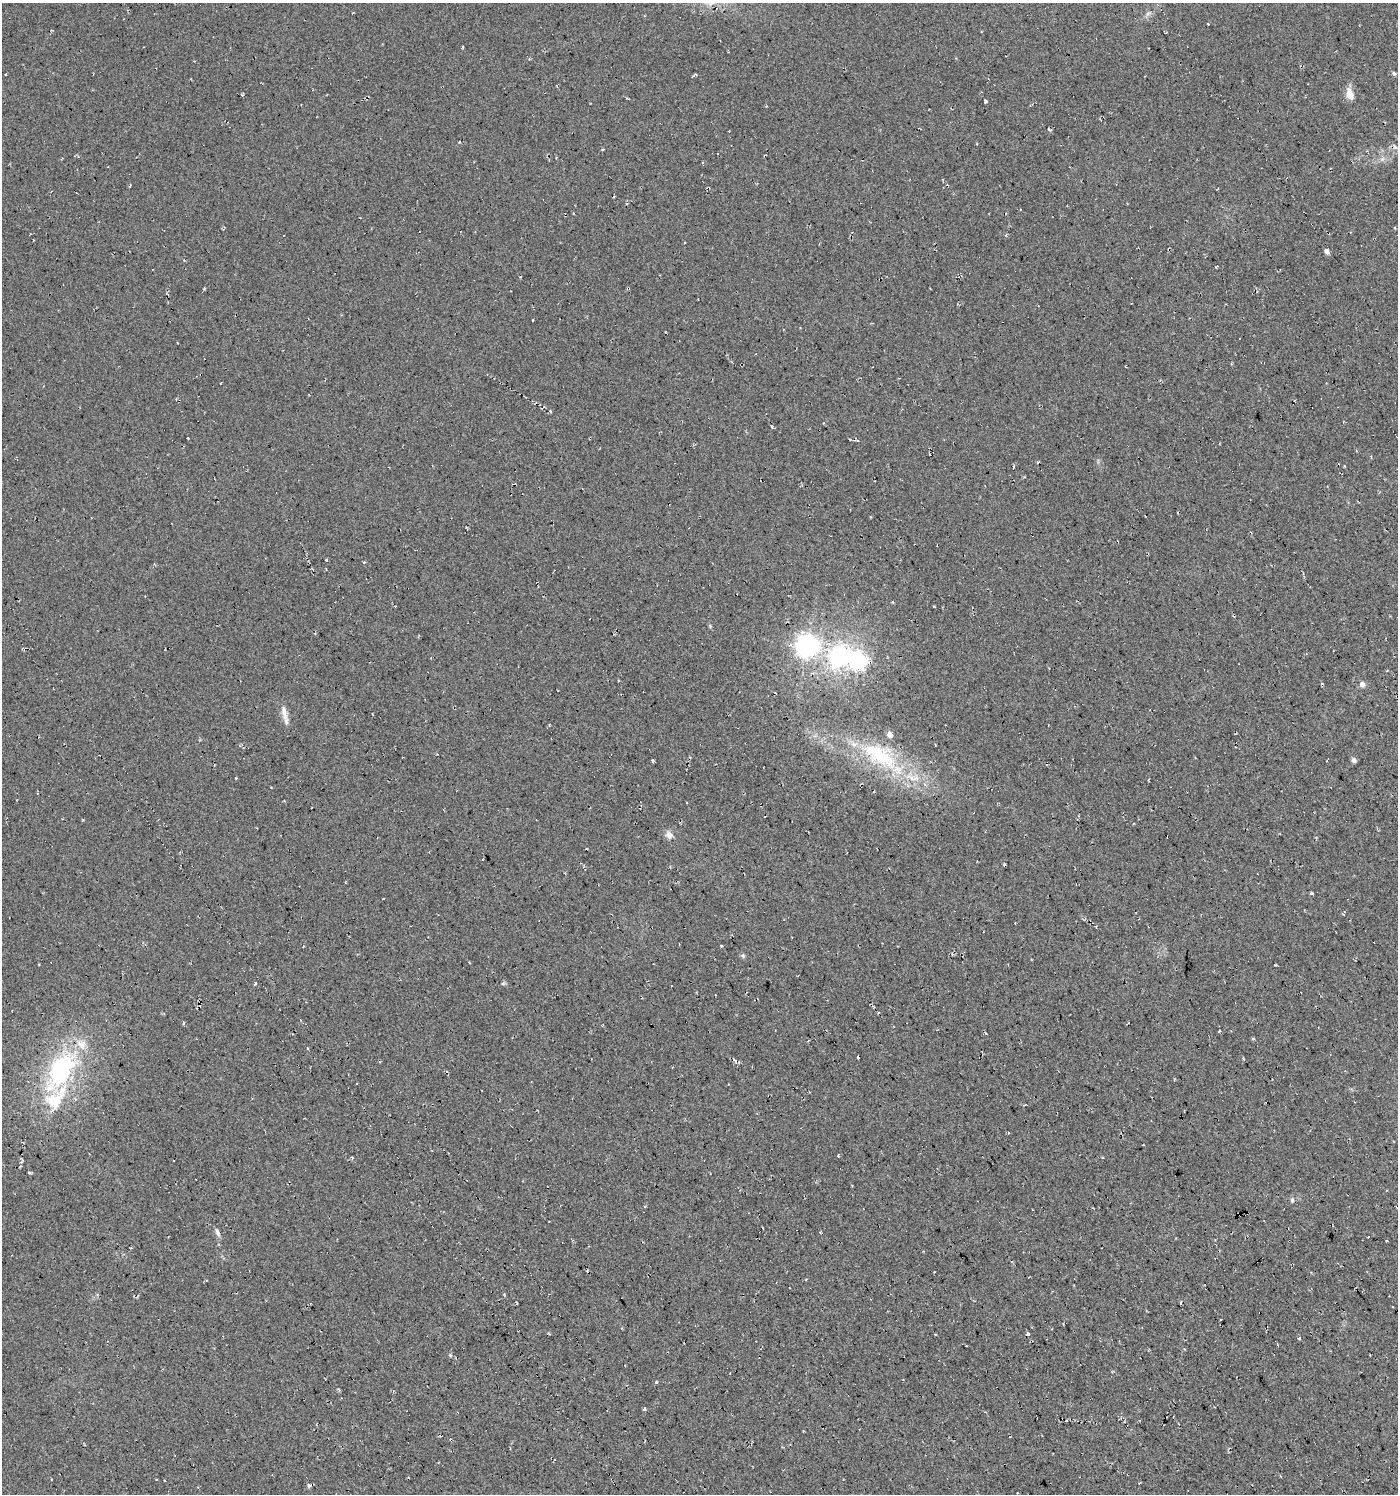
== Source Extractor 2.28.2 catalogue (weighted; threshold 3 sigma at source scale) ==
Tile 6 of 4 x 4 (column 2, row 2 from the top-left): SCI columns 1526-2921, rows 2985-4476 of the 5906 x 5968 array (HDU 1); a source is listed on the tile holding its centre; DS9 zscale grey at full resolution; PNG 1400 x 1496 px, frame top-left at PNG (2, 3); no overlay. Shown black and unused: <1% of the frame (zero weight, under 2 of 3 exposures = <1% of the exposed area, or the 3 px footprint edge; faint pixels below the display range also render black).
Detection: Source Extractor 2.28.2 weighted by HDU 2 'WHT'; one run over the whole footprint, this tile lists its part. Background 0.03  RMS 0.013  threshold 0.0577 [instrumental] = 3 sigma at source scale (4.5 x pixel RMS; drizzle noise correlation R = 1.50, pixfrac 1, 0.0396/0.0396 arcsec/px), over >= 5 px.
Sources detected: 50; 5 cosmic-ray / hot-pixel residue — not listed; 5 inside a brighter listed object's ellipse — not listed separately; the other 40 listed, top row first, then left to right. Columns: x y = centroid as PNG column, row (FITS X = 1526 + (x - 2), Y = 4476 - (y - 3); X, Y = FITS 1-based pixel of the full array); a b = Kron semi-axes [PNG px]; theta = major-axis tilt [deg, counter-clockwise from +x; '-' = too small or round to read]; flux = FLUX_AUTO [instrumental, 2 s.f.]
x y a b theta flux
711 3 18 12 -4 19
1148 13 7 4 19 2.8
1394 73 6 4 -62 2
1350 94 14 8 -67 12
986 101 4 3 - 16
1395 146 9 4 -61 2.8
62 158 3 2 - 0.9
1217 189 3 2 - 1
1327 251 5 4 - 5.3
1037 462 3 2 - 1.4
326 560 3 3 - 11
710 626 5 4 - 1.5
807 646 7 7 - 890
839 656 33 29 20 140
858 661 7 7 - 370
1362 684 6 6 - 6.3
284 711 18 7 -79 9.4
880 755 59 26 -32 120
1354 760 5 5 - 4.5
653 761 4 3 - 2.1
669 835 10 9 - 7
1312 893 4 3 - 18
743 956 7 4 -32 2.2
255 983 4 3 - 2.9
1219 1031 3 3 - 18
858 1057 3 3 - 4.2
734 1059 6 3 -49 1.9
61 1071 53 27 58 170
838 1156 3 3 - 7.6
29 1173 4 3 - 1.6
1292 1200 6 4 82 2.5
763 1228 3 2 - 0.89
217 1233 11 5 -64 4.3
1221 1319 3 2 - 1.3
1028 1334 3 3 - 8.9
1299 1338 5 3 - 1.3
657 1382 3 3 - 7.3
645 1409 3 3 - 14
309 1485 5 4 - 2.1
1017 1493 2 2 - 1
Isophote crosses this tile's border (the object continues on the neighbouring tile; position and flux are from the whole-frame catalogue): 1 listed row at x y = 711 3
Unlisted compact peaks at least as high as the median listed source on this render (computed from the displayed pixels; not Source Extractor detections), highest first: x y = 450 1355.